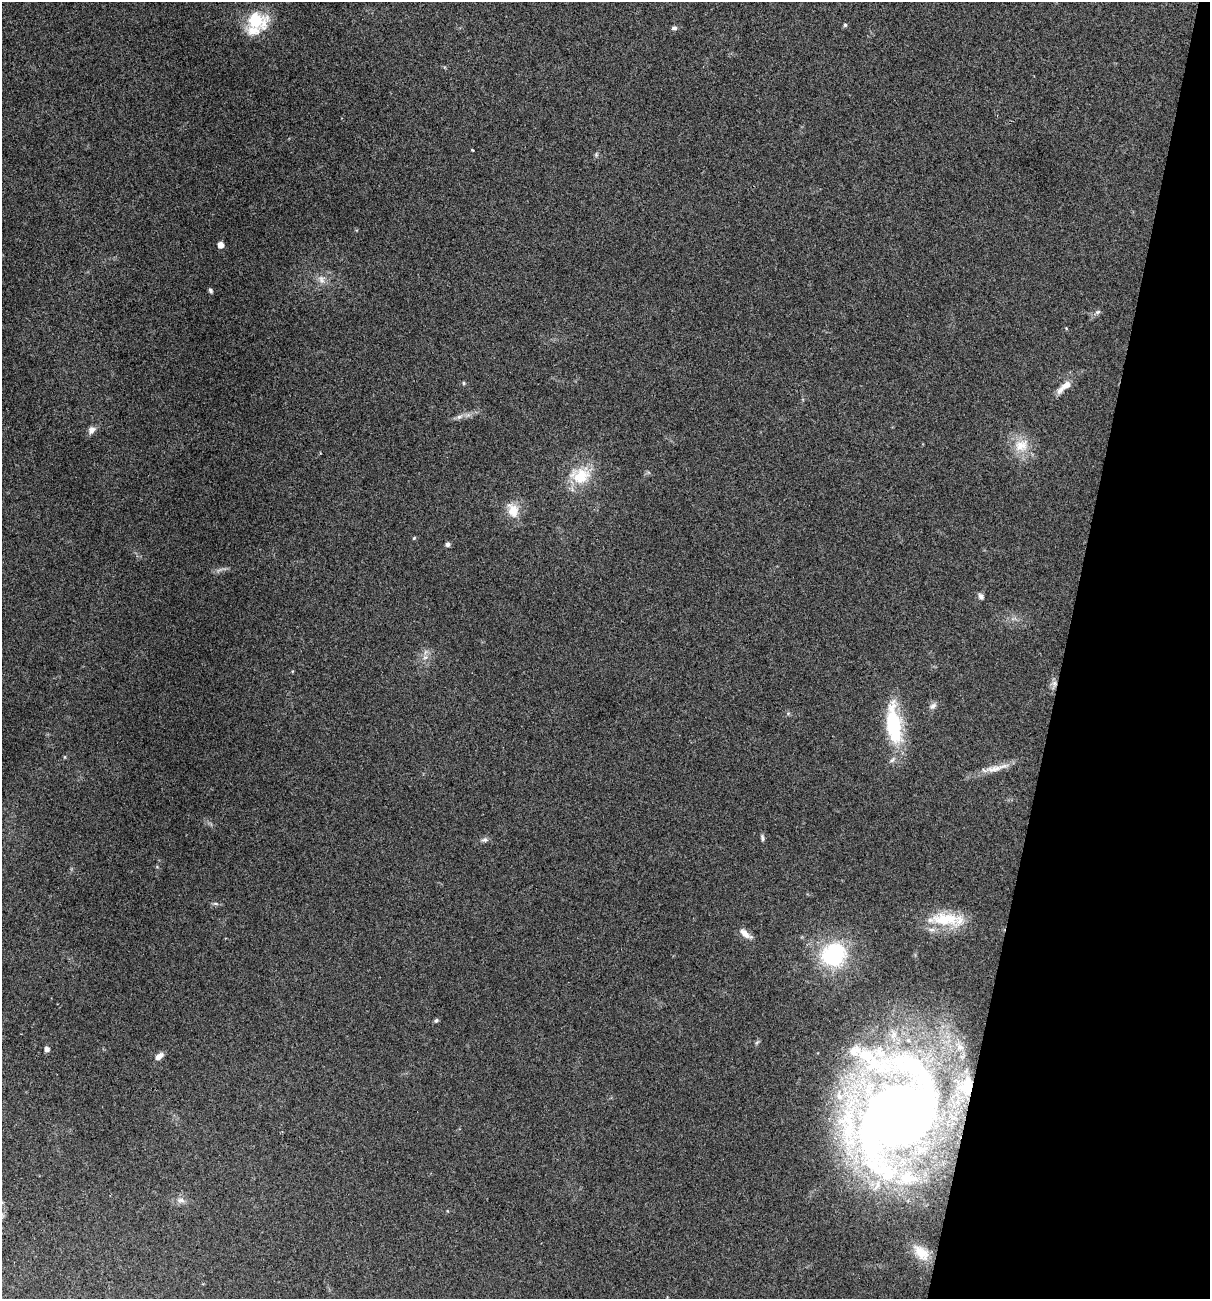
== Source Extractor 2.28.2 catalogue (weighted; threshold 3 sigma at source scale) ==
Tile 8 of 4 x 4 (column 4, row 2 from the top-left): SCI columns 3748-4955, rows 2595-3891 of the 5204 x 5188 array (HDU 1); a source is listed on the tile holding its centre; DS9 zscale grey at full resolution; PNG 1212 x 1301 px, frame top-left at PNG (2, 2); no overlay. Shown black and unused: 12% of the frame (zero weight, under 2 of 3 exposures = <1% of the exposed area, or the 3 px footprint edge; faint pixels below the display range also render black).
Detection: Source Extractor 2.28.2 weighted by HDU 2 'WHT'; one run over the whole footprint, this tile lists its part. Background 0.0979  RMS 0.0095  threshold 0.0429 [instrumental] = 3 sigma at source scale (4.5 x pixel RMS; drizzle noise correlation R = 1.50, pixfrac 1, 0.05/0.05 arcsec/px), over >= 5 px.
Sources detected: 47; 1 inside a brighter object's white glare — not listed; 8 inside a brighter listed object's ellipse — not listed separately; the other 38 listed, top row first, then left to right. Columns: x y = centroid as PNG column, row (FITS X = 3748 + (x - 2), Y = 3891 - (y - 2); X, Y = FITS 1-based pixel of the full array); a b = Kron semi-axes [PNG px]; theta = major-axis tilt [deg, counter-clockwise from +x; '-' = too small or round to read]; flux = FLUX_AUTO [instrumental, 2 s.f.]
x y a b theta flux
256 20 22 16 -14 43
845 25 5 4 - 1.4
674 28 7 5 16 2.2
596 155 6 5 - 1.6
221 245 5 5 - 9.7
321 280 14 8 -67 5.9
210 290 6 4 -59 1.8
1097 312 8 5 27 2.4
1066 328 4 3 - 0.8
464 383 5 4 - 1.2
1064 387 25 8 40 11
459 417 9 6 29 3.2
91 430 10 8 50 4.8
1021 445 22 18 26 21
580 476 28 22 3 32
513 510 21 14 -70 15
414 538 5 4 - 1.1
448 544 5 5 - 3
981 596 8 7 - 2.9
425 657 8 6 20 3.5
1054 683 9 7 90 4
933 706 11 7 37 3.7
894 724 50 17 -83 67
64 757 5 3 - 0.86
996 768 40 8 14 14
762 838 9 5 -74 2.1
485 840 9 6 0 2.7
215 904 8 4 -8 1.8
947 919 48 16 -5 39
745 934 16 7 -39 7.9
833 955 33 29 39 76
436 1020 6 4 39 1.8
757 1042 6 4 20 1.3
47 1049 6 5 - 3.4
159 1056 11 6 39 5.6
897 1117 103 70 47 790
181 1200 11 6 -7 4.4
921 1253 26 15 -42 18
Overlapping masked pixels (flux is a lower limit): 2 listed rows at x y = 1054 683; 897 1117